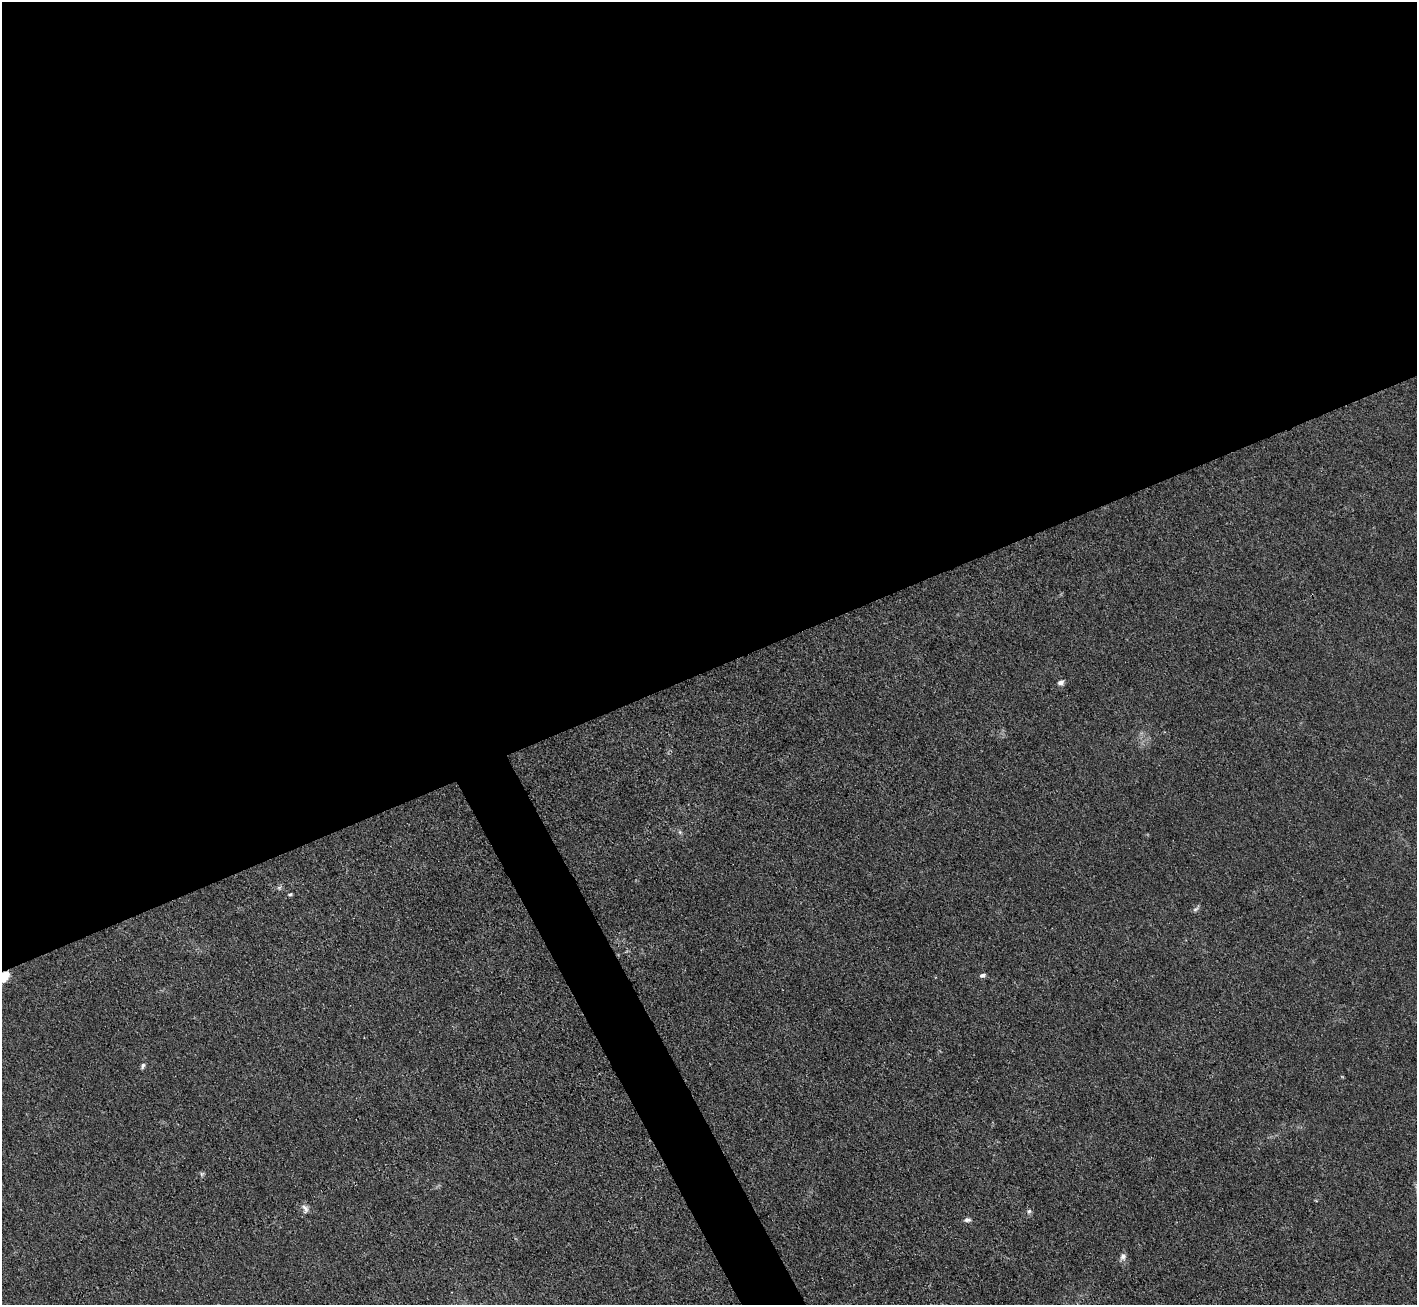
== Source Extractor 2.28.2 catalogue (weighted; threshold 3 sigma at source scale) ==
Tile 2 of 4 x 4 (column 2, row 1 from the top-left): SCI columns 1417-2831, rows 4062-5364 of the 5662 x 5652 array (HDU 1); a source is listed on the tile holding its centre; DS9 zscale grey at full resolution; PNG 1419 x 1307 px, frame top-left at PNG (2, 2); no overlay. Shown black and unused: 53% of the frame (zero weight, under 3 of 4 exposures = <1% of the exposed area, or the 3 px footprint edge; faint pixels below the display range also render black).
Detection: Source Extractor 2.28.2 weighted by HDU 2 'WHT'; one run over the whole footprint, this tile lists its part. Background 0.0243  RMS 0.0047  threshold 0.0209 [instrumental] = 3 sigma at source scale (4.5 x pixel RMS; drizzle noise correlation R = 1.50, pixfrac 1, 0.05/0.05 arcsec/px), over >= 5 px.
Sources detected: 12; all 12 listed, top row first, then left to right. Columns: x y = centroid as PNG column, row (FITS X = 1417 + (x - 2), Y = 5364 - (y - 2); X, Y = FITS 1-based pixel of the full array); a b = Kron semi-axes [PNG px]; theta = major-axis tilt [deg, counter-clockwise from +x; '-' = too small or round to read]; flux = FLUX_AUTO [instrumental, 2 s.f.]
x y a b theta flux
1061 682 7 6 - 1.8
680 832 6 5 - 0.82
290 894 6 4 16 0.69
1196 909 9 5 27 1
982 975 7 5 8 1.4
4 977 11 8 46 9.5
143 1066 8 5 69 1
202 1174 7 5 46 0.79
305 1208 12 7 -60 2.2
1029 1211 6 5 - 1
967 1220 8 6 -2 1.4
1123 1256 10 7 82 2
Overlapping masked pixels (flux is a lower limit): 1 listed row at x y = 4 977
Isophote crosses this tile's border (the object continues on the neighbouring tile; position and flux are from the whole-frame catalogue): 1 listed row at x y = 4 977